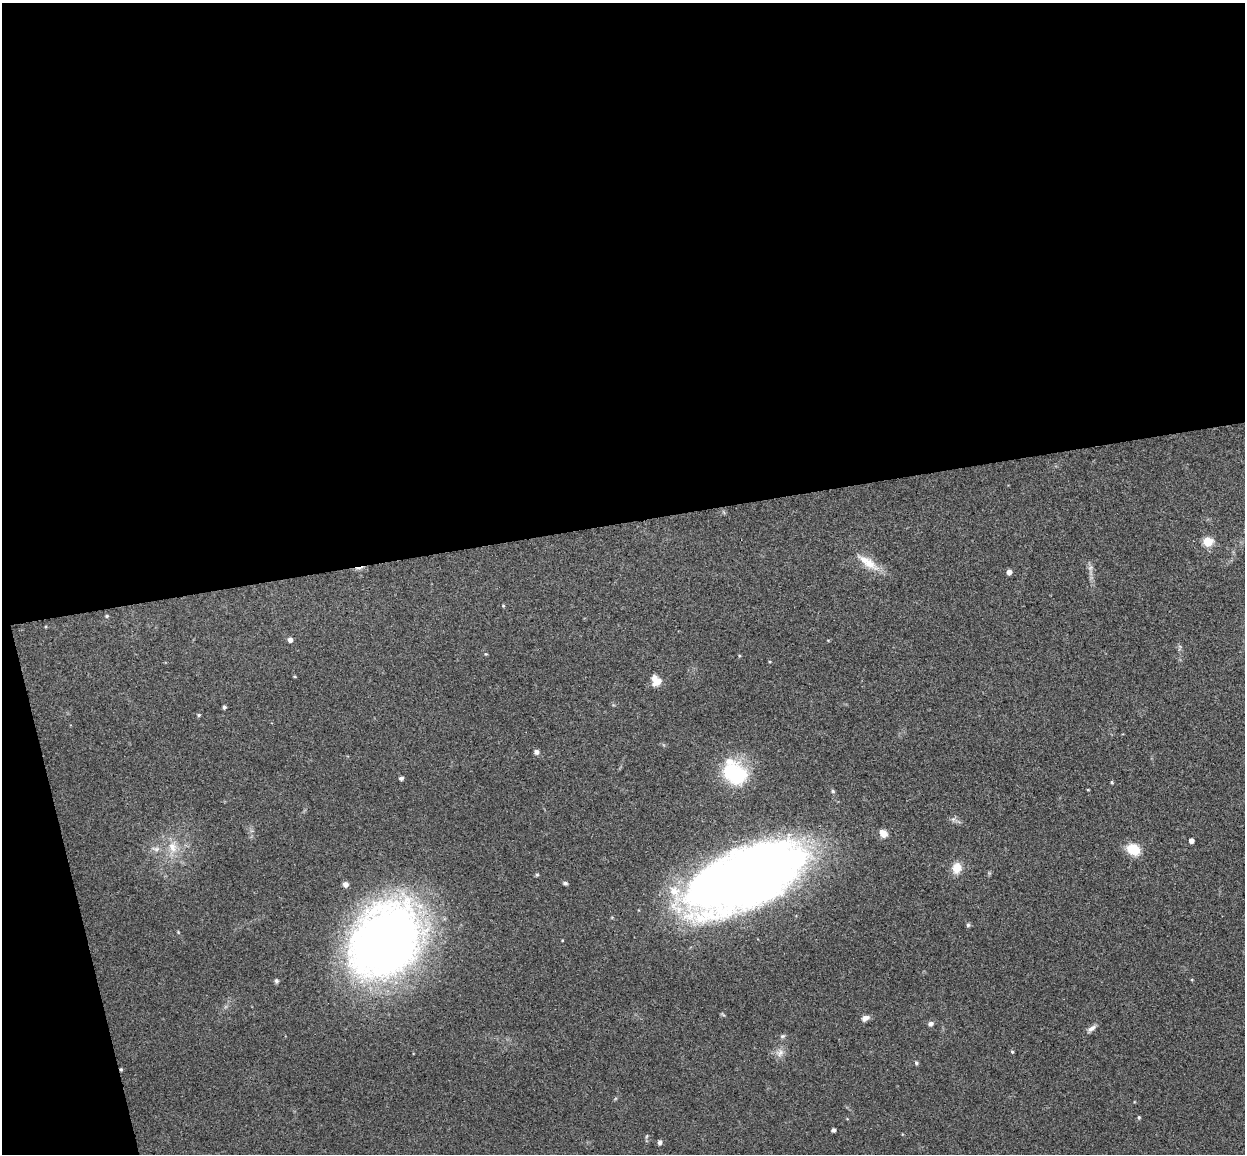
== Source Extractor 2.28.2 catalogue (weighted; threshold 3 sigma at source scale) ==
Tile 1 of 4 x 4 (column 1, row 1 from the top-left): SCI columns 57-1299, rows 3608-4759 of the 5086 x 5029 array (HDU 1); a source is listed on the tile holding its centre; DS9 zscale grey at full resolution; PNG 1247 x 1156 px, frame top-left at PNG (2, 3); no overlay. Shown black and unused: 48% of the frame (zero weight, under 3 of 4 exposures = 5% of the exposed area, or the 3 px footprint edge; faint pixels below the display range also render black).
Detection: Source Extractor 2.28.2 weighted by HDU 2 'WHT'; one run over the whole footprint, this tile lists its part. Background 0.0705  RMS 0.0075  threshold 0.0339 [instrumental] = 3 sigma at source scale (4.5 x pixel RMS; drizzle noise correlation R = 1.50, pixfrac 1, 0.05/0.05 arcsec/px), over >= 5 px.
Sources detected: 44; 1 too faint to see at this stretch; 1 cosmic-ray / hot-pixel residue — not listed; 1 inside a brighter listed object's ellipse — not listed separately; the other 41 listed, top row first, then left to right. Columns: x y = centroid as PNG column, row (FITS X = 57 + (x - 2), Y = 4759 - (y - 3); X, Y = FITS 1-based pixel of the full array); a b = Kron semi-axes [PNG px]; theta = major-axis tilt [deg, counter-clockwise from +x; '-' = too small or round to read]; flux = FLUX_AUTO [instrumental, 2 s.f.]
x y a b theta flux
1208 542 6 5 - 34
868 563 34 11 -36 14
1009 572 5 4 - 4.3
503 606 4 4 - 0.71
107 616 5 4 - 0.97
290 640 5 5 - 2.9
486 654 4 4 - 0.73
739 656 5 3 - 0.72
656 681 14 11 -64 7.9
224 707 4 3 - 1.5
199 715 5 4 - 0.88
536 752 6 6 - 2.3
735 774 31 25 -36 51
401 778 5 4 - 2
1112 782 4 4 - 0.89
833 791 6 5 - 1.1
883 833 9 7 -45 6.3
1191 841 4 4 - 3.5
173 847 17 12 -68 11
156 849 12 6 -7 3.6
1133 849 14 10 -26 18
957 868 14 11 75 9.2
537 875 5 5 - 1
745 878 108 46 24 880
565 883 5 4 - 1.6
345 884 6 5 - 3.5
968 925 5 5 - 1.4
385 940 73 57 53 590
276 981 6 5 - 1.5
865 1018 10 6 24 3.4
930 1024 7 5 7 2.1
1091 1028 13 6 33 3.4
782 1036 8 5 26 1.5
1012 1052 4 4 - 0.87
780 1053 12 10 27 5
916 1063 5 4 - 1.3
121 1069 4 3 - 0.95
1139 1117 5 4 - 0.92
833 1130 4 4 - 2
647 1136 6 3 70 0.99
660 1143 5 5 - 2.4
Overlapping masked pixels (flux is a lower limit): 2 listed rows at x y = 745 878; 121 1069